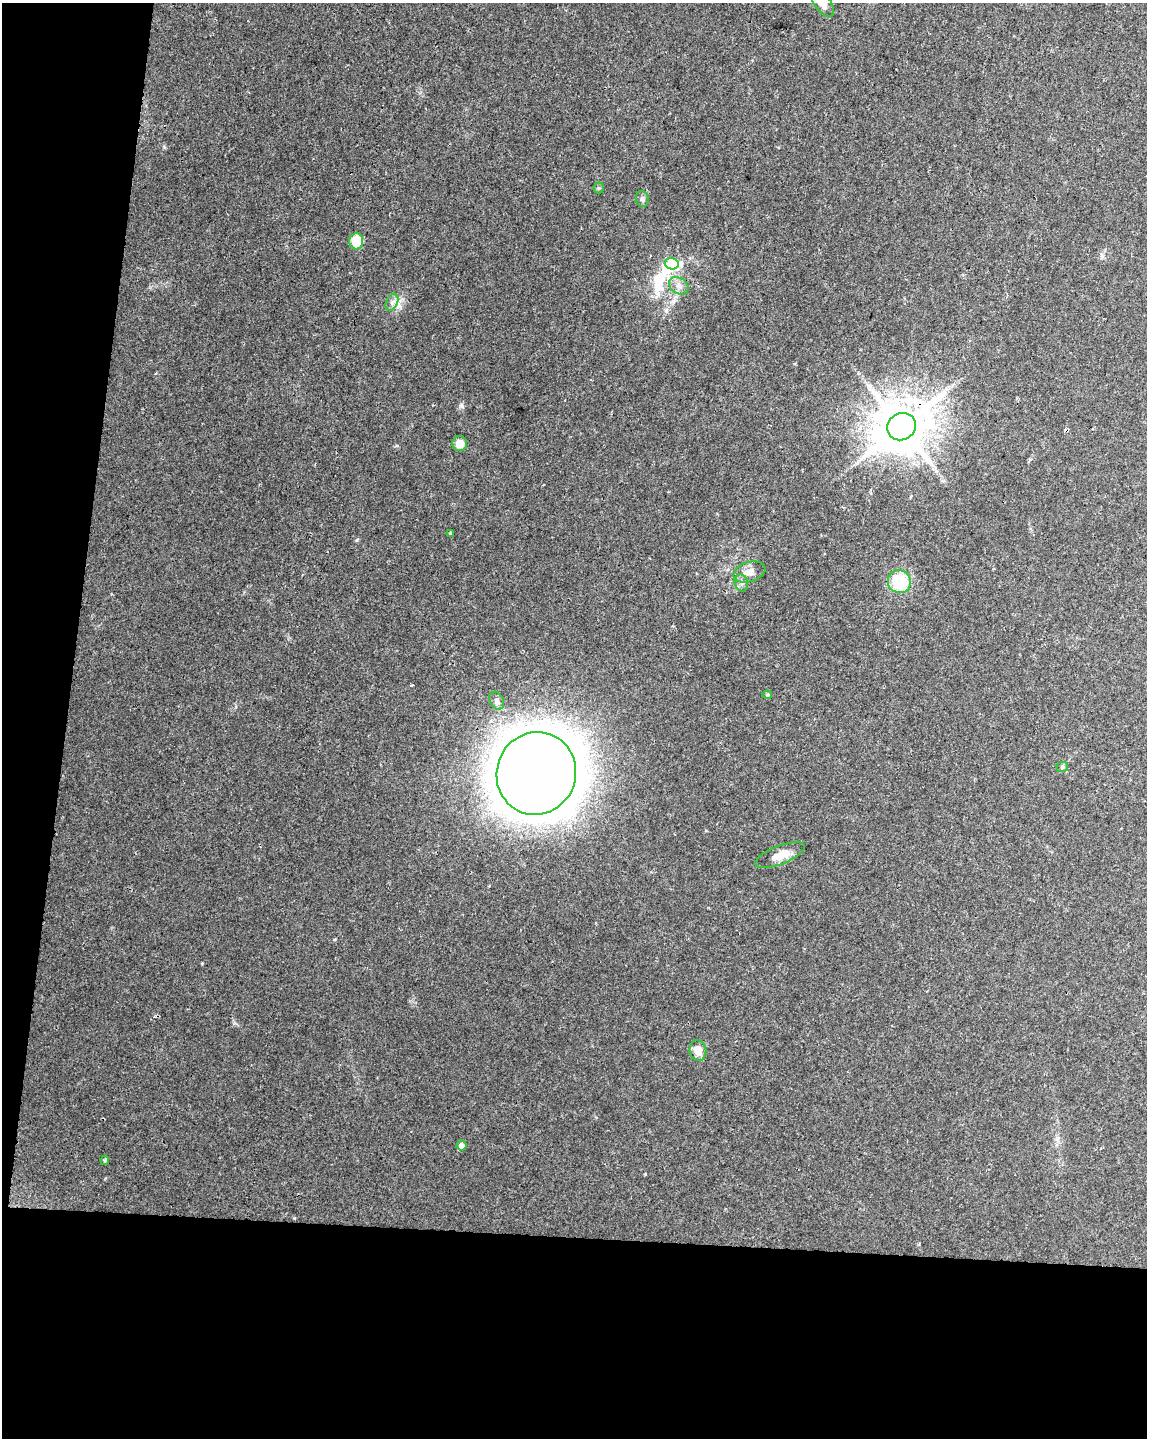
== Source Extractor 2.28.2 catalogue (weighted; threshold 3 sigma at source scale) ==
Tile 9 of 4 x 3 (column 1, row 3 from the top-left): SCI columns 1-1145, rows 227-1662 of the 4587 x 4817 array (HDU 1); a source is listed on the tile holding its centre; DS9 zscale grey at full resolution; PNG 1149 x 1440 px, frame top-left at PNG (2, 3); each listed source drawn as its Kron ellipse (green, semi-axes under 4 px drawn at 4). Shown black and unused: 20% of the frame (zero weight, under 2 of 3 exposures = <1% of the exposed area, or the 3 px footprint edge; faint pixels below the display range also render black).
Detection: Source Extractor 2.28.2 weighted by HDU 2 'WHT'; one run over the whole footprint, this tile lists its part. Background 0.0309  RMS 0.0044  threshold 0.0199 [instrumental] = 3 sigma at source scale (4.5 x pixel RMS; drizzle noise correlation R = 1.50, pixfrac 1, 0.0396/0.0396 arcsec/px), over >= 5 px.
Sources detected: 25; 2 inside a brighter object's white glare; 2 cosmic-ray / hot-pixel residue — neither listed nor drawn; the other 21 listed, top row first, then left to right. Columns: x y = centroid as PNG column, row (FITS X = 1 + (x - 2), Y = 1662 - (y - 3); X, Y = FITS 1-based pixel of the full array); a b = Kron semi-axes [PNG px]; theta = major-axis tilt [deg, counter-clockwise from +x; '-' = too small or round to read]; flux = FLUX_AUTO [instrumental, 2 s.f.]
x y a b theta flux
823 3 16 8 -54 3.8
599 188 5 5 - 0.6
642 199 8 6 -84 1.3
356 241 8 7 - 11
672 264 7 5 -16 25
679 286 10 8 -37 2.5
392 302 9 5 66 1.6
901 427 15 13 34 2100
460 443 7 7 - 4.8
451 533 3 3 - 1.2
749 572 16 10 17 3.9
899 582 12 11 - 19
741 583 8 6 -76 1.6
767 695 5 4 - 0.62
497 701 9 7 -62 1.5
1062 767 6 5 - 0.75
536 773 41 39 70 3100
780 855 26 9 21 6.1
698 1051 10 8 -80 5.3
461 1145 5 5 - 2.9
105 1160 5 3 - 0.7
Overlapping masked pixels (flux is a lower limit): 1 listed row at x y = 901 427
Isophote crosses this tile's border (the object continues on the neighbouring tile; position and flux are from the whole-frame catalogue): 1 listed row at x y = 823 3
Unlisted compact peaks at least as high as the median listed source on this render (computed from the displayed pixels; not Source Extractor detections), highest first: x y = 462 406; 357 540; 164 147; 645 1174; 335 939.